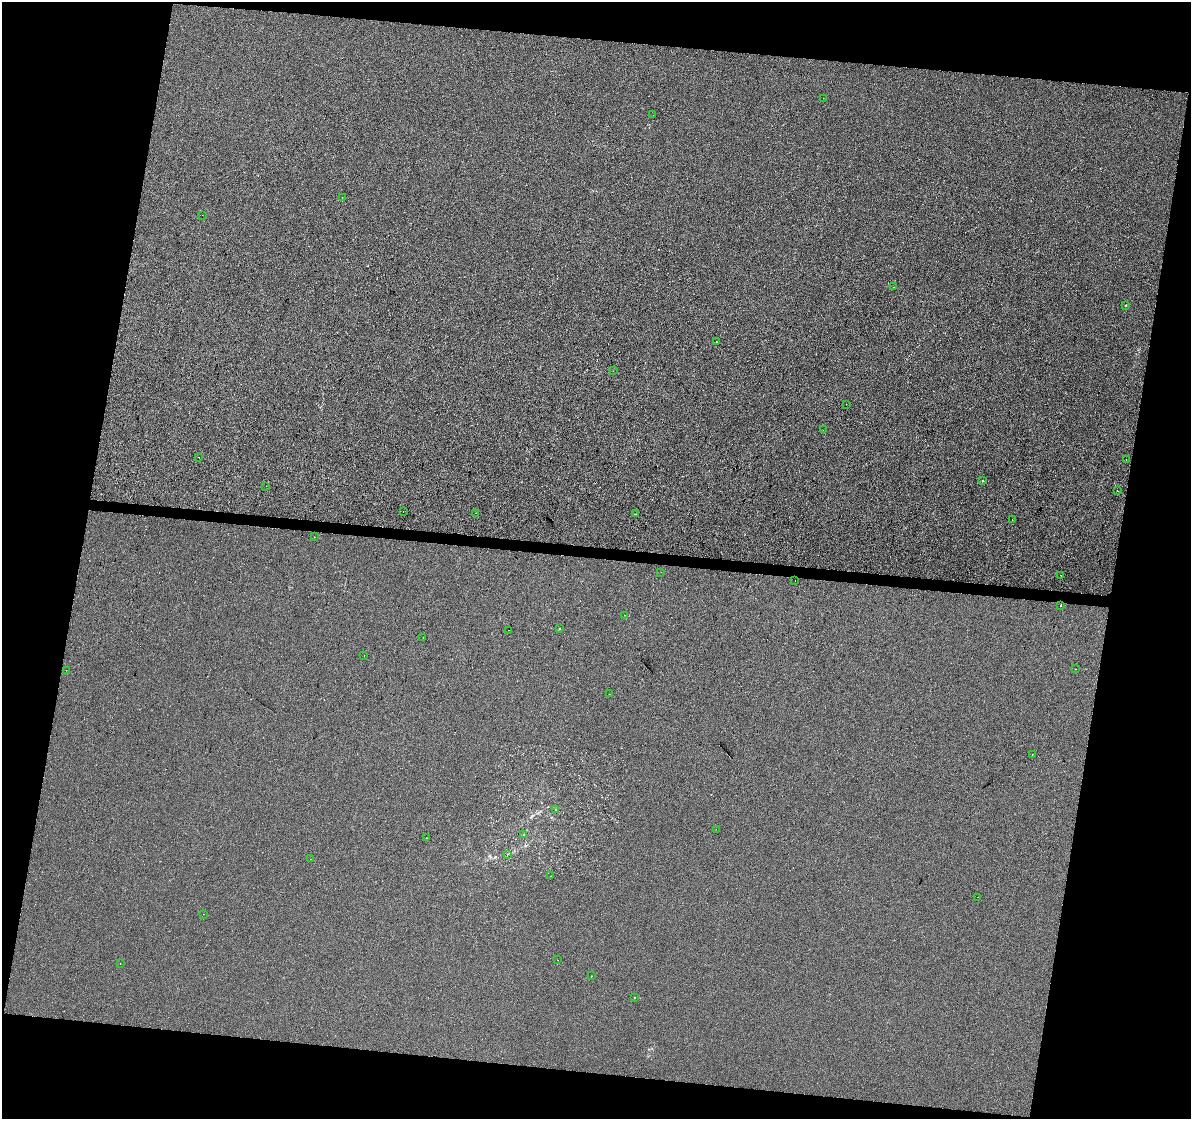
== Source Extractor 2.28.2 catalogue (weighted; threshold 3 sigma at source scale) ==
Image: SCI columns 1-4754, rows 230-4697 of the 4765 x 4983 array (HDU 1 of 3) = the unmasked area's bounding box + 8 px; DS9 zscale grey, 4 x 4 block average (1 PNG px = mean of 4 x 4 image px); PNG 1193 x 1121 px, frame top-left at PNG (2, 2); each listed source drawn as its Kron ellipse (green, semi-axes under 4 px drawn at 4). Shown black and unused: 23% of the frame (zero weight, under 3 of 4 exposures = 2% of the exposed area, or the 3 px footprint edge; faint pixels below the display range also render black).
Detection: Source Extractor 2.28.2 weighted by HDU 2 'WHT'. Background -2.78e-04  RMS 0.0065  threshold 0.0292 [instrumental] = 3 sigma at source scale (4.5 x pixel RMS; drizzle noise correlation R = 1.50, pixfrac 1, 0.0396/0.0396 arcsec/px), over >= 5 px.
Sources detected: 52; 2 too faint to see at this stretch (4 x 4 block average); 4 cosmic-ray / hot-pixel residue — neither listed nor drawn; the other 46 listed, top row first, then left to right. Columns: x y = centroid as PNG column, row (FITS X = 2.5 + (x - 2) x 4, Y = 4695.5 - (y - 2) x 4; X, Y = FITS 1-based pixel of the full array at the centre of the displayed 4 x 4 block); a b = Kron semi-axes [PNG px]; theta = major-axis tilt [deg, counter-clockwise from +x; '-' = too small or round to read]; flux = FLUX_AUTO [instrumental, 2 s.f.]
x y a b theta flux
823 98 2 2 - 1.4
653 115 2 2 - 0.9
342 197 2 2 - 5.2
202 215 2 2 - 0.58
894 287 2 2 - 1.3
1126 305 2 2 - 2.3
716 342 2 2 - 2
613 371 2 2 - 1.2
846 404 2 2 - 1.2
823 430 2 2 - 3.8
199 457 2 2 - 3.3
1126 459 2 2 - 0.74
983 481 2 2 - 2.3
266 486 2 2 - 1
1117 491 2 2 - 1.2
403 511 2 2 - 0.64
476 513 2 2 - 0.5
636 514 2 2 - 2
1012 520 2 2 - 1.2
314 537 2 2 - 1.1
661 572 2 2 - 0.53
1061 575 2 2 - 7.2
795 580 2 2 - 0.7
1061 605 2 2 - 6
624 615 2 2 - 0.67
559 629 2 2 - 3.1
508 630 2 2 - 5.7
423 638 2 2 - 1.2
364 656 2 2 - 1.5
1075 669 2 2 - 2
67 670 2 2 - 0.85
609 694 2 2 - 0.98
1032 754 2 2 - 1.7
555 810 2 2 - 1.5
716 829 2 2 - 1.8
524 835 2 2 - 1.1
427 838 2 2 - 0.85
507 854 2 2 - 1.4
310 859 2 2 - 2
551 876 2 2 - 1.9
978 897 2 2 - 2.1
203 914 2 2 - 0.58
557 960 2 2 - 1.6
120 963 2 2 - 0.79
592 976 2 2 - 2
635 998 2 2 - 5.2
Diffuse or blended objects may show on this block-average render without a row.